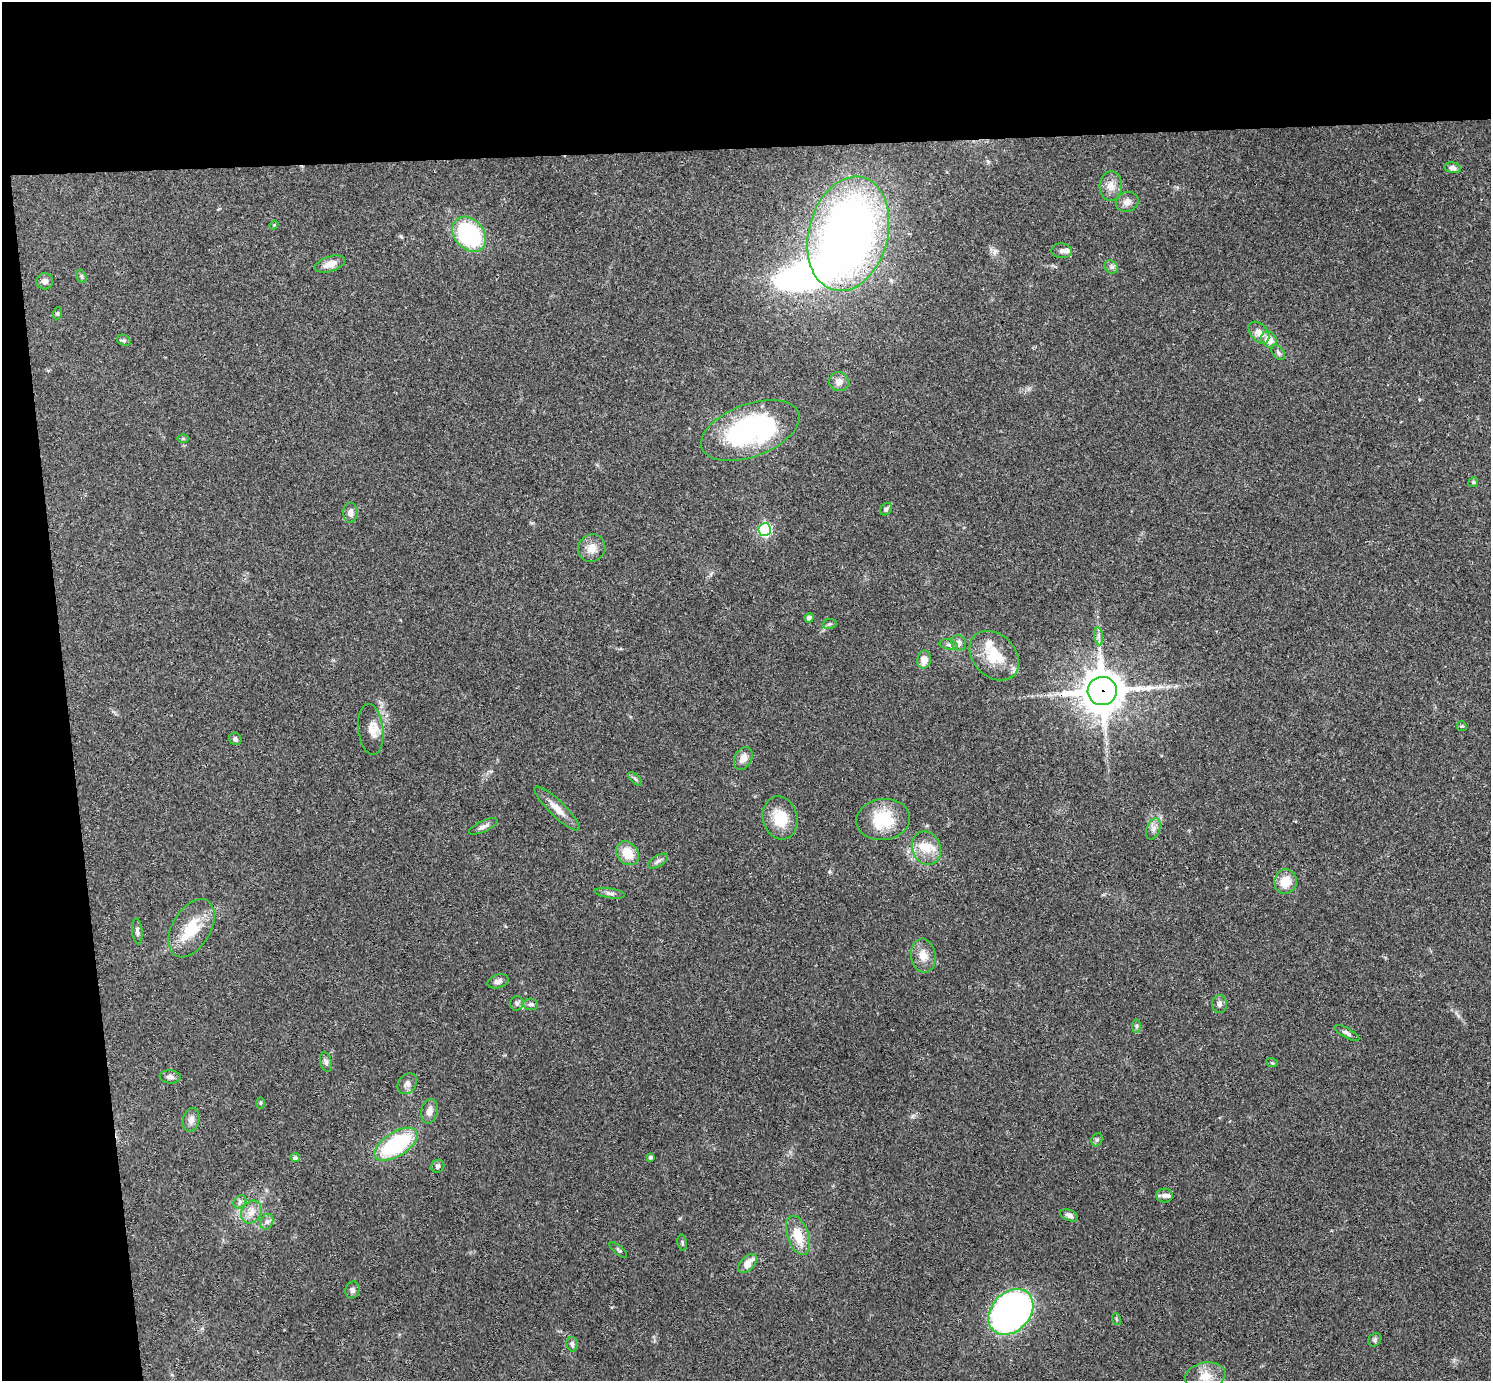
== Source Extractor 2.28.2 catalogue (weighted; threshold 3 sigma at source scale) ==
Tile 1 of 3 x 3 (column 1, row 1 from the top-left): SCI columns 58-1546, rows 2996-4374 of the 4582 x 4510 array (HDU 1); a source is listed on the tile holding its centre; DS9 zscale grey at full resolution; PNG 1493 x 1383 px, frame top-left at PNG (2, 2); each listed source drawn as its Kron ellipse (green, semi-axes under 4 px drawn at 4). Shown black and unused: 15% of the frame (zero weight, under 3 of 4 exposures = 6% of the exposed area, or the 3 px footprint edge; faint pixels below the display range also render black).
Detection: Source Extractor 2.28.2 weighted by HDU 2 'WHT'; one run over the whole footprint, this tile lists its part. Background 0.081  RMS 0.0058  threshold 0.026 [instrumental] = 3 sigma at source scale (4.5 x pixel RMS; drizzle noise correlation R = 1.50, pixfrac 1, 0.05/0.05 arcsec/px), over >= 5 px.
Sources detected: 88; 1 inside a brighter object's white glare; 1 cosmic-ray / hot-pixel residue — neither listed nor drawn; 3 inside a brighter listed object's ellipse — not listed separately; the other 83 listed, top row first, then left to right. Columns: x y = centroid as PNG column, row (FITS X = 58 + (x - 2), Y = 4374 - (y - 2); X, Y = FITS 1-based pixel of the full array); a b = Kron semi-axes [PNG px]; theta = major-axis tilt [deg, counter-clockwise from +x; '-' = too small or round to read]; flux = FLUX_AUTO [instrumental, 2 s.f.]
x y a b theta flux
1453 168 8 5 -11 2.2
1111 186 15 11 85 5.6
1127 202 11 9 20 3.7
274 225 4 4 - 0.56
469 234 19 14 -48 57
848 234 58 39 75 350
1062 251 10 7 -3 2.3
330 264 15 7 18 5.6
1111 267 7 6 - 1.6
81 276 7 4 -60 0.97
45 281 8 8 - 2.6
58 313 6 4 71 0.86
1259 333 12 8 -49 4.8
1269 339 8 7 - 7.1
124 340 7 5 -20 1.1
1278 352 8 5 -51 1.3
839 382 10 9 - 3.9
750 430 51 26 20 93
183 438 6 4 0 0.67
1473 482 5 4 - 0.82
886 509 7 5 52 1.5
350 512 10 7 89 3.1
765 529 6 6 - 76
592 548 14 13 - 6
809 618 4 4 - 2.1
829 624 7 5 11 1
1099 636 9 4 -81 1.9
959 643 8 7 - 1.8
949 645 9 5 -13 1.4
994 656 28 21 -44 19
924 659 9 7 79 5.3
1102 691 14 14 - 1600
1462 726 5 4 - 0.72
371 729 25 12 -84 6.6
235 739 6 6 - 1.7
743 758 12 8 63 4.8
635 779 9 3 -45 1
557 808 30 7 -44 7.1
780 818 22 17 -76 15
883 819 27 20 7 24
483 826 15 5 25 2.4
1153 829 11 6 68 2.5
926 848 17 14 -69 9.7
627 853 13 10 -52 11
658 861 11 5 31 1.8
1285 882 12 11 - 9.5
610 893 15 5 -9 2
191 928 32 19 59 19
137 931 13 5 -84 1.8
923 956 17 12 -83 6.5
498 981 11 6 17 2.5
517 1003 7 6 - 1.4
531 1004 7 5 -7 1.5
1220 1004 9 7 89 2.1
1137 1026 7 4 89 1
1347 1033 14 5 -29 1.9
326 1062 10 5 -76 1.7
1272 1063 6 4 -19 0.75
170 1077 10 6 -6 2.1
407 1084 11 9 52 2.8
260 1103 6 4 -90 0.73
429 1111 12 8 78 3.8
191 1120 12 8 77 3.1
1097 1140 7 5 68 1.1
396 1144 24 12 33 55
650 1157 4 4 - 1.2
295 1158 5 4 - 1.4
438 1166 7 6 - 1.8
1164 1195 8 7 - 2
240 1202 7 6 - 1.4
251 1212 12 9 61 4.6
1069 1215 9 5 -22 2
267 1222 8 6 69 1.8
798 1235 20 10 -71 12
682 1243 8 4 -80 0.97
618 1250 11 3 -41 0.88
748 1263 11 6 45 6.3
352 1290 8 7 - 1.7
1011 1312 25 19 47 220
1116 1319 6 4 -71 0.75
1375 1340 7 6 - 1.2
572 1344 7 5 -76 1.7
1205 1376 20 13 11 9.1
Overlapping masked pixels (flux is a lower limit): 1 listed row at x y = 1102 691
Isophote crosses this tile's border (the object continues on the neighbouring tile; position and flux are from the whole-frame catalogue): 1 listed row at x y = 1205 1376